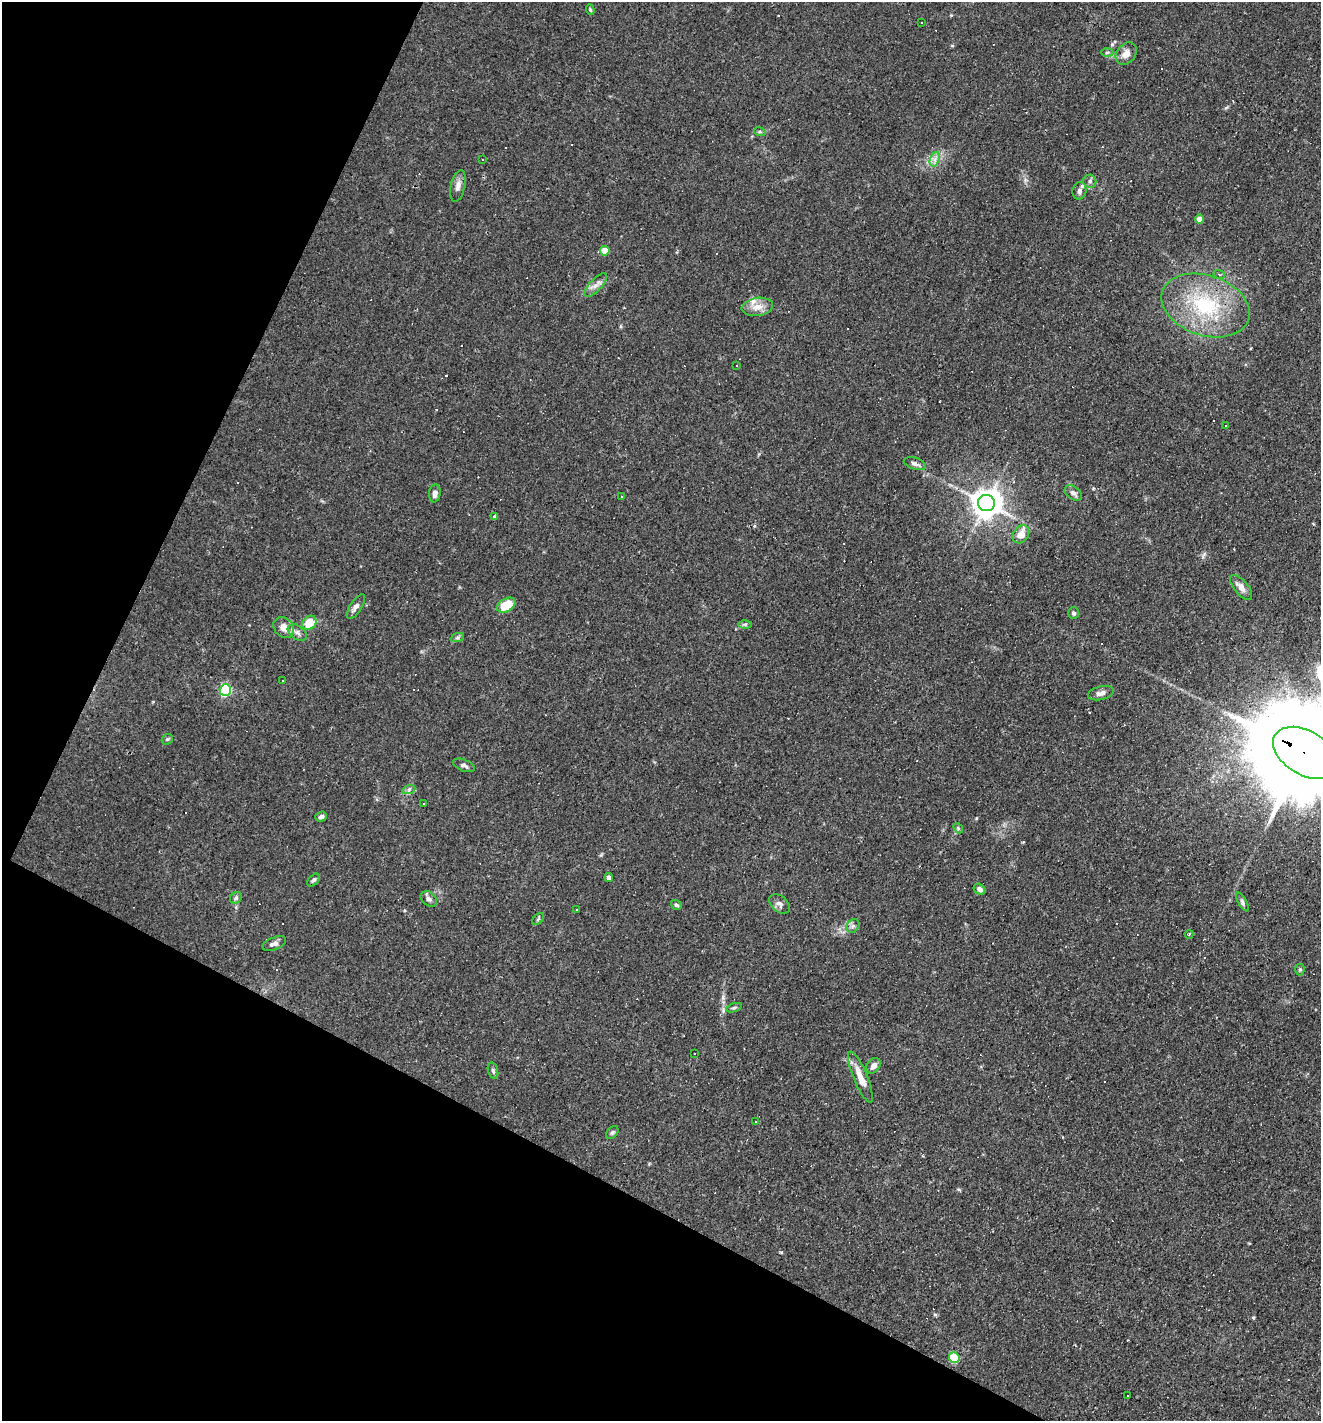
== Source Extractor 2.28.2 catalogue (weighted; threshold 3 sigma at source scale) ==
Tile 9 of 4 x 4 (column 1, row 3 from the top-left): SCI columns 138-1456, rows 1420-2838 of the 5686 x 5676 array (HDU 1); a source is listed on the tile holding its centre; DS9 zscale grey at full resolution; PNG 1323 x 1423 px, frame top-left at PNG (2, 2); each listed source drawn as its Kron ellipse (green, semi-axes under 4 px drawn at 4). Shown black and unused: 26% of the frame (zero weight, under 3 of 4 exposures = <1% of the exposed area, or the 3 px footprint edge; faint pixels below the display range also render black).
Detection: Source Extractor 2.28.2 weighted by HDU 2 'WHT'; one run over the whole footprint, this tile lists its part. Background 0.0842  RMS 0.0052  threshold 0.0235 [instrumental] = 3 sigma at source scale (4.5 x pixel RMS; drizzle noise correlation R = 1.50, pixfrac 1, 0.05/0.05 arcsec/px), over >= 5 px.
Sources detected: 97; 29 cosmic-ray / hot-pixel residue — neither listed nor drawn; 1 inside a brighter listed object's ellipse — not listed separately; the other 67 listed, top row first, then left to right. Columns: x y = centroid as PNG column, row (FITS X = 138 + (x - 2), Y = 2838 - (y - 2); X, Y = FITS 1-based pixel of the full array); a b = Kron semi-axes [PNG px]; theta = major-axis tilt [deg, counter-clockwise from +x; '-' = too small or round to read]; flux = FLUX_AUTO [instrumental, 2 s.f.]
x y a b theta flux
590 10 5 4 - 0.68
922 22 3 3 - 1.2
1107 52 6 4 2 0.85
1126 54 12 9 50 4.1
760 132 6 4 -18 0.68
935 159 7 4 72 1.9
483 160 3 2 - 0.7
1090 181 6 6 - 1.3
458 186 16 7 77 3
1079 191 9 7 79 2
1200 219 4 4 - 4.7
605 251 5 5 - 10
1219 274 5 3 - 0.56
596 285 15 6 46 2.8
1206 305 45 30 -18 46
757 307 16 9 9 5.3
737 365 3 3 - 0.69
1225 426 2 2 - 0.35
915 464 11 6 -18 1.9
435 493 9 5 83 2.4
1073 493 10 6 -36 2.1
621 497 3 3 - 1.3
986 503 8 8 - 790
495 516 4 3 - 1.1
1021 534 10 7 54 5.8
1241 587 15 7 -51 3.6
506 605 10 6 30 12
356 607 14 6 57 2.3
1074 613 6 5 - 1.1
309 623 8 6 44 11
745 624 6 4 1 0.96
284 627 11 9 -48 4.4
297 632 10 6 -35 2.1
457 638 7 4 19 1
282 680 3 3 - 2
225 690 5 5 - 64
1101 693 13 6 14 2.7
167 739 6 5 - 0.8
1306 753 35 22 -30 14000
464 765 11 5 -21 1.8
409 789 7 4 20 1.1
423 804 3 3 - 2.4
321 817 6 5 - 1.5
958 828 5 4 - 0.69
609 877 4 4 - 1.9
313 880 8 4 44 1.2
980 889 6 5 - 1.8
236 898 6 5 - 1.1
429 899 9 6 -39 1.7
1242 902 10 4 -60 1.2
780 904 12 8 -38 2.2
676 905 6 4 -34 1.1
576 910 3 3 - 1.1
538 919 7 4 46 0.8
853 926 7 6 - 1.4
1189 934 4 2 - 0.5
274 943 12 6 21 2.2
1300 969 6 4 90 0.78
734 1008 8 4 18 0.84
694 1053 3 2 - 0.94
873 1066 9 6 50 2.6
493 1071 8 5 -74 1.1
860 1077 27 7 -68 7.8
756 1121 3 2 - 0.49
612 1132 7 5 48 0.96
954 1357 5 5 - 22
1127 1396 2 2 - 0.35
Overlapping masked pixels (flux is a lower limit): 1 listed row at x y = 1306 753
Isophote crosses this tile's border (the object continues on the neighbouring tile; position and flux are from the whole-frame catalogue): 1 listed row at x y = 1306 753